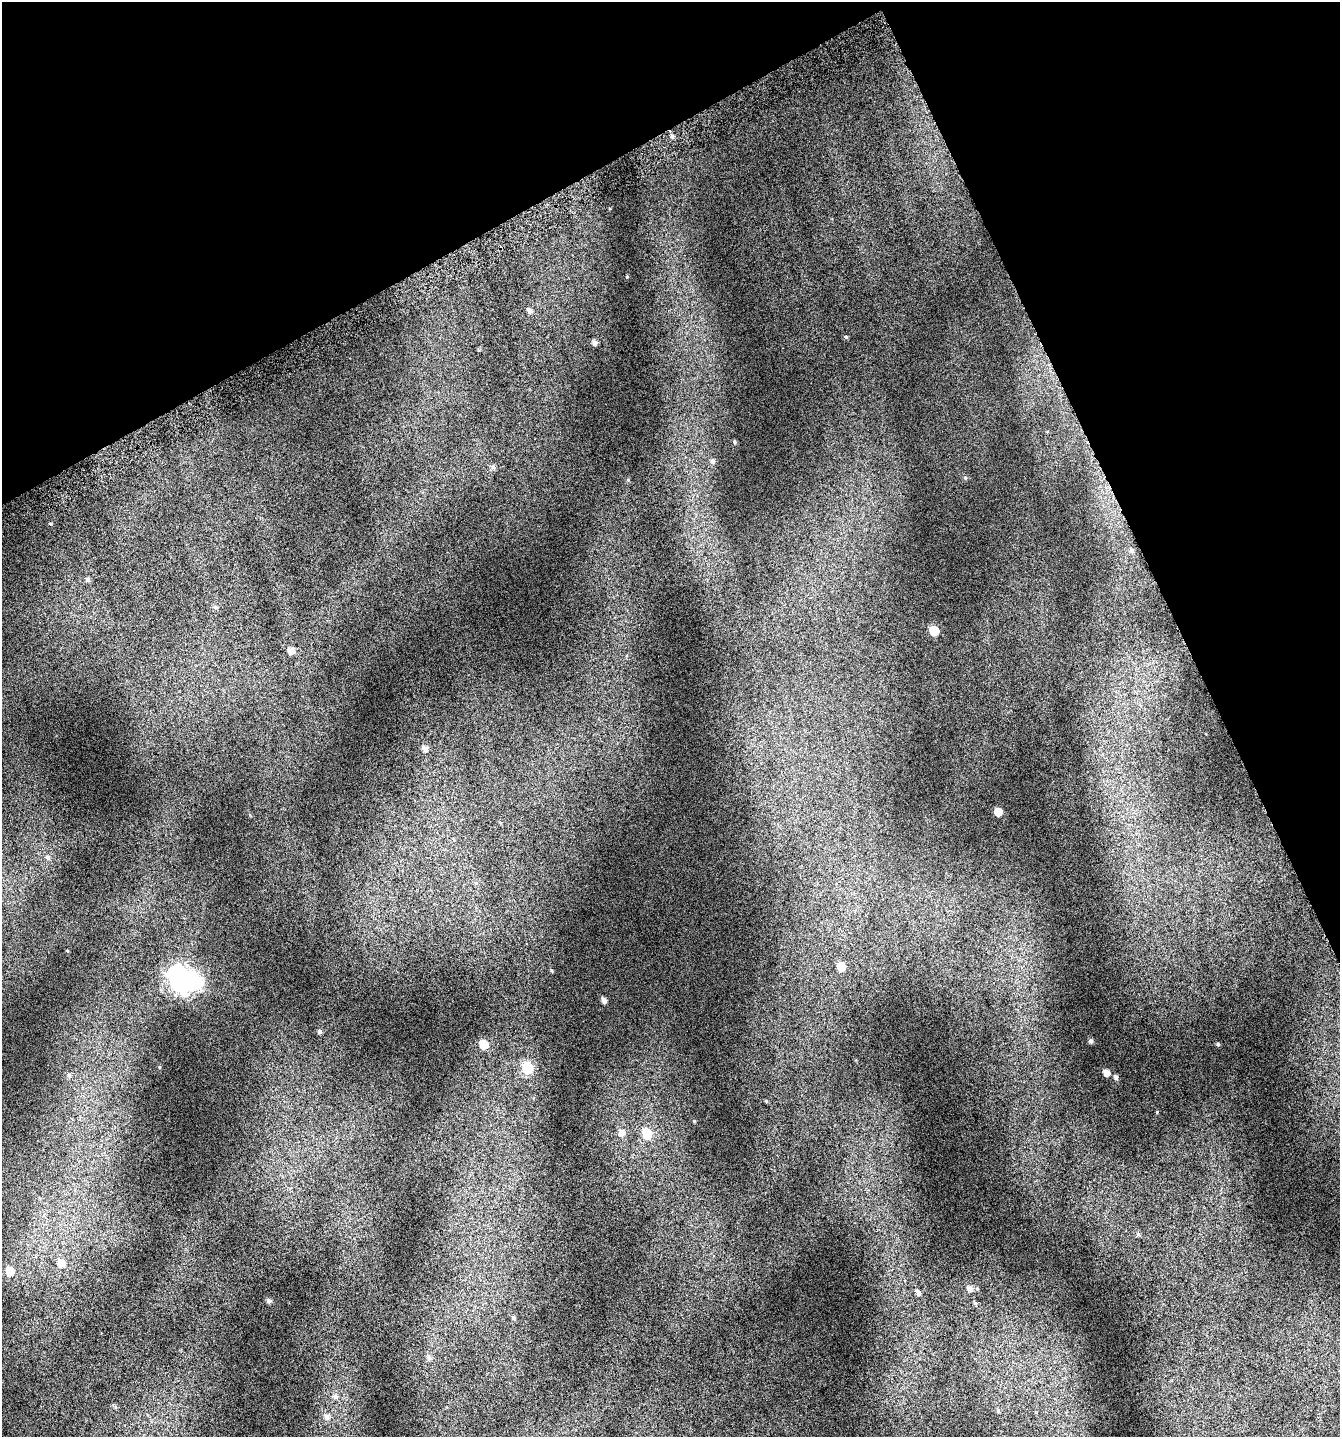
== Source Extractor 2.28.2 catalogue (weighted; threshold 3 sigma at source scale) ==
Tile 3 of 4 x 4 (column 3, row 1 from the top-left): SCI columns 2892-4229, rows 4354-5788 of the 5741 x 5854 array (HDU 1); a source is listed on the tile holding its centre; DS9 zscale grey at full resolution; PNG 1342 x 1439 px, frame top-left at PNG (2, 2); no overlay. Shown black and unused: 23% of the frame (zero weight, under 4 of 7 exposures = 2% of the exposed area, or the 3 px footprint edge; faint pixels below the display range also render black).
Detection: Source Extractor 2.28.2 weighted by HDU 2 'WHT'; one run over the whole footprint, this tile lists its part. Background 0.073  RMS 0.047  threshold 0.192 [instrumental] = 3 sigma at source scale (4.09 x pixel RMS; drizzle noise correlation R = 1.36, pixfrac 0.8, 0.0396/0.0396 arcsec/px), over >= 5 px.
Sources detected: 43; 1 inside a brighter object's white glare — not listed; the other 42 listed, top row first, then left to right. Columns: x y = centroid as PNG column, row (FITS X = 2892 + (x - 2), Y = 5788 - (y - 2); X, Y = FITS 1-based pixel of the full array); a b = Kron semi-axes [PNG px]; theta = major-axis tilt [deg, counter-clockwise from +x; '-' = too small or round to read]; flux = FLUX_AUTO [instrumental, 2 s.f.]
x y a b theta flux
672 136 6 4 -45 7.4
529 311 6 5 - 13
846 337 4 4 - 5
595 342 4 4 - 17
734 442 5 4 - 5.2
713 461 6 5 - 13
493 467 7 5 -56 11
965 478 5 4 - 5.7
50 523 4 3 - 3.2
1131 550 6 5 - 9
88 579 5 5 - 9.2
215 607 6 5 - 7.7
934 631 6 6 - 130
291 651 6 6 - 28
425 749 6 6 - 19
998 812 6 5 - 46
47 857 6 6 - 11
841 966 6 6 - 60
181 980 10 9 - 2800
604 1000 5 4 - 16
320 1031 5 5 - 8.7
1091 1041 5 4 - 9.2
484 1044 7 6 - 73
1218 1044 5 4 - 5.1
527 1068 7 7 - 210
1106 1072 6 5 - 26
69 1075 6 5 - 8.6
1116 1077 5 5 - 9.7
621 1133 8 7 - 24
647 1133 7 7 - 130
1138 1234 5 5 - 7.3
61 1263 9 8 - 33
10 1271 6 6 - 73
970 1288 7 6 - 16
917 1291 7 5 -64 12
269 1301 6 5 - 10
975 1303 6 4 -61 6.4
513 1317 6 4 -75 7.2
429 1358 7 6 - 12
335 1396 7 7 - 13
998 1410 6 5 - 6
327 1417 7 7 - 16
Unlisted compact peaks at least as high as the median listed source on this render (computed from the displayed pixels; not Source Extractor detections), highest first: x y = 552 971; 766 1101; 694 1121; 628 480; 250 815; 159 1067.